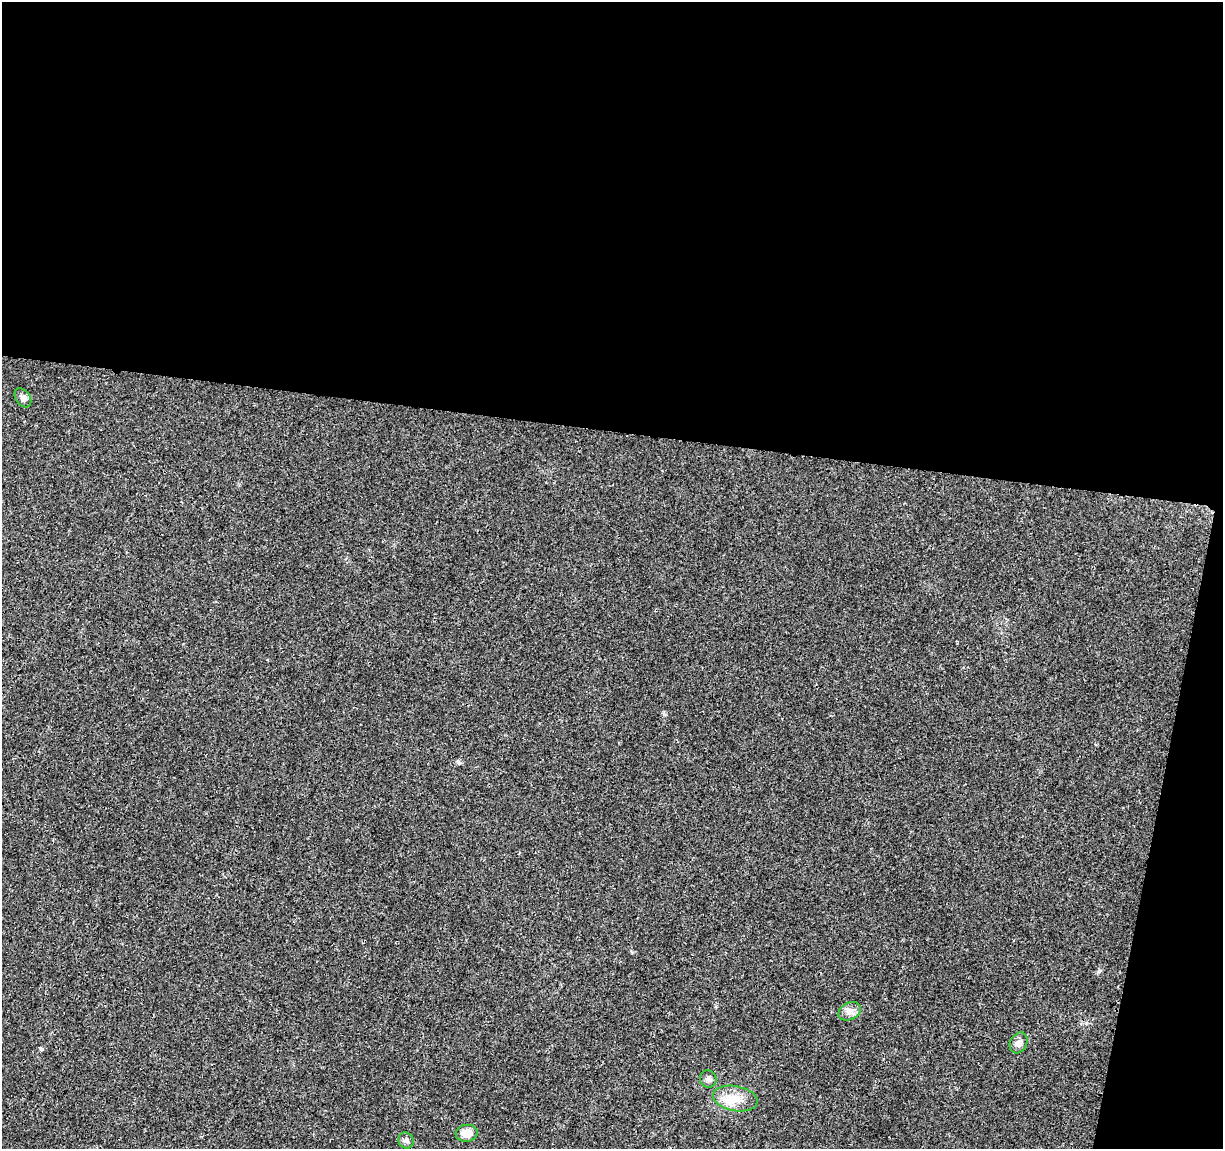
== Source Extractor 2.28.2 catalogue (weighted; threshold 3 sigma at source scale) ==
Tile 4 of 4 x 4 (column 4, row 1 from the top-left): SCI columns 3668-4888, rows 3672-4818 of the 4900 x 5106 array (HDU 1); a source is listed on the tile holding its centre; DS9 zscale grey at full resolution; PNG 1225 x 1151 px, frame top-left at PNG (2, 2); each listed source drawn as its Kron ellipse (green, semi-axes under 4 px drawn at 4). Shown black and unused: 41% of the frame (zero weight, under 3 of 4 exposures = <1% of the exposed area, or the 3 px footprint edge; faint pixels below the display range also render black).
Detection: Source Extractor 2.28.2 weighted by HDU 2 'WHT'; one run over the whole footprint, this tile lists its part. Background 0.0199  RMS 0.0029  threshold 0.0128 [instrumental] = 3 sigma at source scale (4.5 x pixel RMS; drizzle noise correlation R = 1.50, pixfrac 1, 0.0396/0.0396 arcsec/px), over >= 5 px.
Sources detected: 7; all 7 listed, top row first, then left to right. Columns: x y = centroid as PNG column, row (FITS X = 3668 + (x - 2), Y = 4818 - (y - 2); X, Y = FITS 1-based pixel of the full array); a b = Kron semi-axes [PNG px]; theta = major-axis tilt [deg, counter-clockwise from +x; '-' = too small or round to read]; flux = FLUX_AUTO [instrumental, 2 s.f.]
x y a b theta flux
23 398 10 7 -55 1.2
850 1011 12 8 26 1.6
1019 1043 11 8 60 1.6
708 1079 9 8 - 0.99
735 1098 22 12 -11 5
467 1133 11 8 7 3
406 1140 8 7 - 0.9